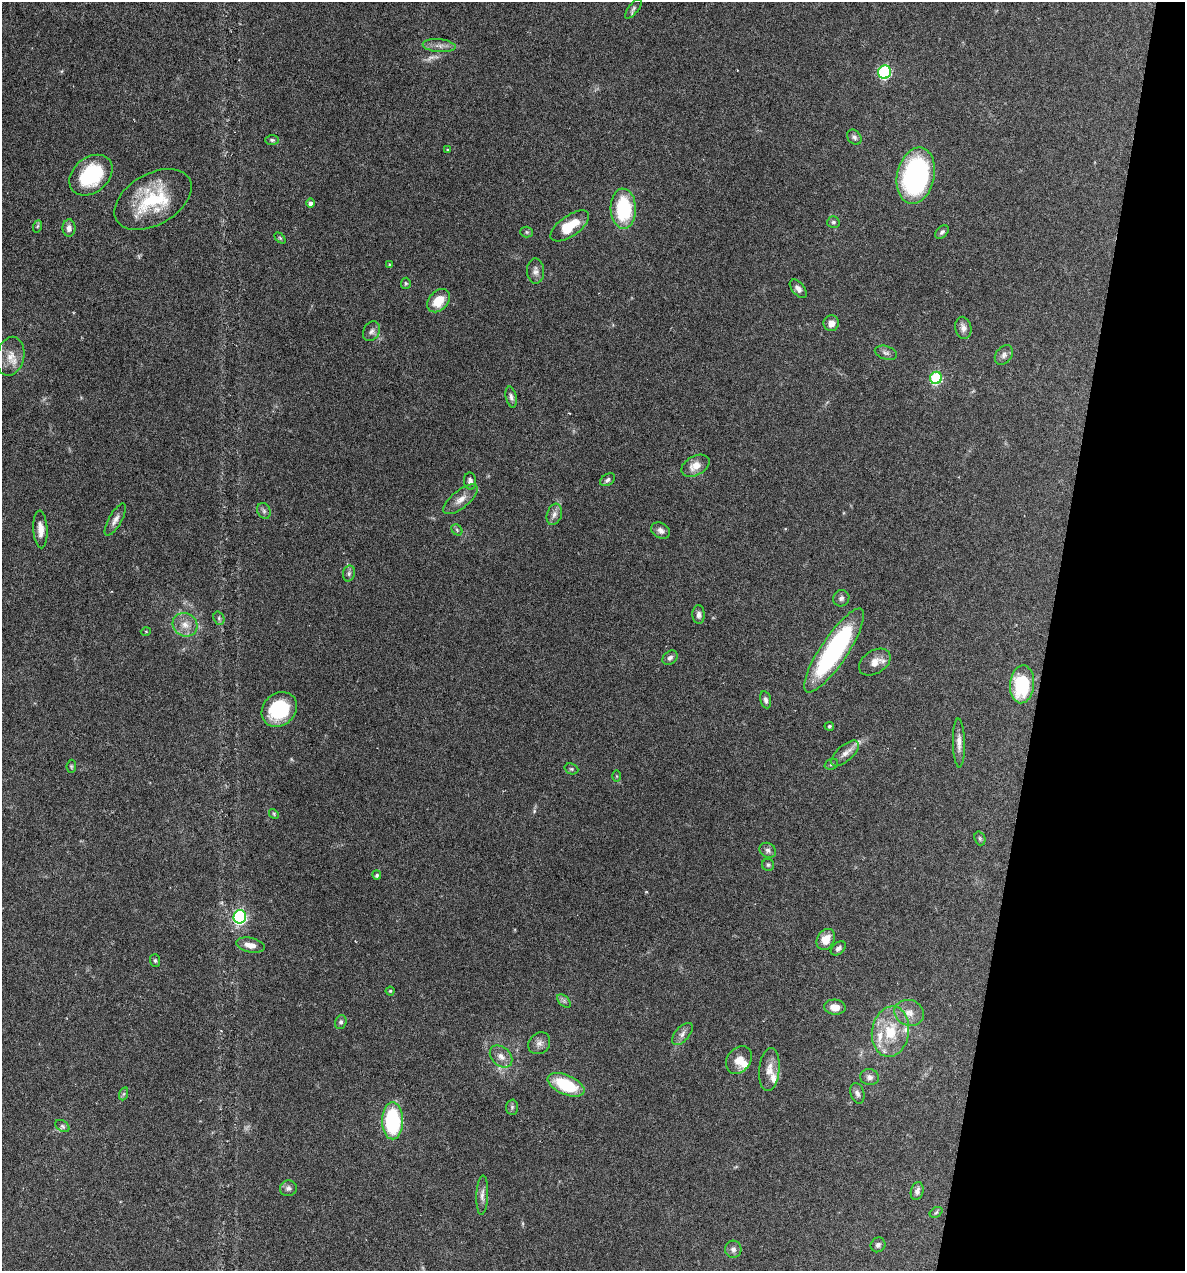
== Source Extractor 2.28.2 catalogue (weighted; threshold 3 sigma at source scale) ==
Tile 8 of 4 x 4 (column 4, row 2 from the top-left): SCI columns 3671-4853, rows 2541-3809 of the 5097 x 5080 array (HDU 1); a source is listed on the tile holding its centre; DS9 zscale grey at full resolution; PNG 1187 x 1273 px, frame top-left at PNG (2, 2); each listed source drawn as its Kron ellipse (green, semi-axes under 4 px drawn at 4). Shown black and unused: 12% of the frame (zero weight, under 4 of 7 exposures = <1% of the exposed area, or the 3 px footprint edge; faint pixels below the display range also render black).
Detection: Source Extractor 2.28.2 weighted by HDU 2 'WHT'; one run over the whole footprint, this tile lists its part. Background 0.111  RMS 0.0036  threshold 0.0147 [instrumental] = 3 sigma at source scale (4.09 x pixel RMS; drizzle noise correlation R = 1.36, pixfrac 0.8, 0.05/0.05 arcsec/px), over >= 5 px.
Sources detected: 102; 2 too faint to see at this stretch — neither listed nor drawn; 6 inside a brighter listed object's ellipse — not listed separately; the other 94 listed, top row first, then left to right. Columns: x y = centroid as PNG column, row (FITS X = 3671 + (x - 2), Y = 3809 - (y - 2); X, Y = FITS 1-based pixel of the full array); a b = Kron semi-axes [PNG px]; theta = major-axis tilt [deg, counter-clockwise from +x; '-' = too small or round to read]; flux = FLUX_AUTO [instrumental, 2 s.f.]
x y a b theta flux
634 9 12 5 52 0.82
439 46 16 6 -5 1.9
885 72 7 6 - 41
854 137 8 6 -48 1
272 140 7 5 -1 0.59
447 150 4 3 - 0.31
91 175 24 17 39 22
916 176 28 18 77 67
153 199 42 25 30 22
310 203 4 4 - 1.1
623 209 20 12 -88 23
833 222 6 6 - 0.68
38 226 6 4 70 0.46
570 226 22 10 35 8.6
69 228 8 6 89 1.8
526 232 6 5 - 0.5
942 232 8 5 44 0.82
280 238 6 4 -45 0.44
389 265 3 2 - 0.33
536 271 13 8 -87 1.6
406 283 5 5 - 0.48
798 289 11 6 -49 1.3
439 301 13 9 46 6.4
831 323 8 7 - 2.6
963 328 11 8 -78 1.8
372 331 10 8 59 1.3
886 353 11 6 -17 1.1
1004 355 11 8 52 1.4
10 356 19 14 77 4.8
936 378 6 6 - 30
511 397 10 5 -78 1.1
695 466 15 9 29 3.9
608 480 8 5 32 0.95
470 481 8 6 -83 1.4
461 499 21 9 39 3.1
264 511 8 6 -64 0.86
554 514 11 7 72 1.7
115 520 18 6 60 1.8
40 529 19 7 -87 3
457 530 6 4 -48 0.52
661 530 10 7 -32 1.4
349 573 8 6 76 0.86
841 598 8 8 - 1
699 615 9 6 -88 1.3
219 618 7 5 -70 0.72
185 625 13 11 -35 3.6
146 631 5 3 - 0.27
834 650 49 13 56 53
670 658 8 6 40 1.1
875 662 17 11 33 3.3
1022 684 19 12 86 24
766 700 9 5 -77 1.1
279 709 19 16 43 21
829 726 5 4 - 0.46
959 743 24 6 -89 2.4
845 753 17 8 41 2.3
831 764 7 5 22 0.54
71 766 6 4 84 0.51
571 769 7 5 -20 0.59
617 776 5 4 - 0.34
274 814 5 4 - 0.43
980 838 7 5 -70 0.62
768 850 9 7 -30 0.97
768 865 6 6 - 0.6
377 875 4 4 - 0.7
240 917 7 6 - 57
826 939 11 8 60 4.7
250 945 14 7 -11 2.8
838 948 8 5 40 1.1
155 960 6 5 - 0.57
390 991 4 4 - 0.42
564 1001 8 5 -45 0.85
835 1007 11 7 -3 3.6
909 1013 15 12 -18 3.7
341 1022 7 5 70 0.8
890 1032 25 18 81 12
682 1034 13 7 48 1.7
539 1043 12 10 45 1.9
501 1056 13 9 -43 2.6
739 1060 15 11 51 3.7
769 1070 22 10 85 3.9
869 1077 9 8 - 1.5
566 1085 19 9 -24 16
857 1093 11 6 -72 1.3
123 1094 7 4 70 0.53
512 1107 7 6 - 0.74
393 1121 18 10 -90 31
62 1126 8 5 -36 0.71
288 1188 8 8 - 1.3
917 1191 9 6 75 1.4
482 1195 20 6 88 1.8
936 1212 7 4 33 0.52
878 1245 8 7 - 1.1
733 1249 8 8 - 1.3
Isophote crosses this tile's border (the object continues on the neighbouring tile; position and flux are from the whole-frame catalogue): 1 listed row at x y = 10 356